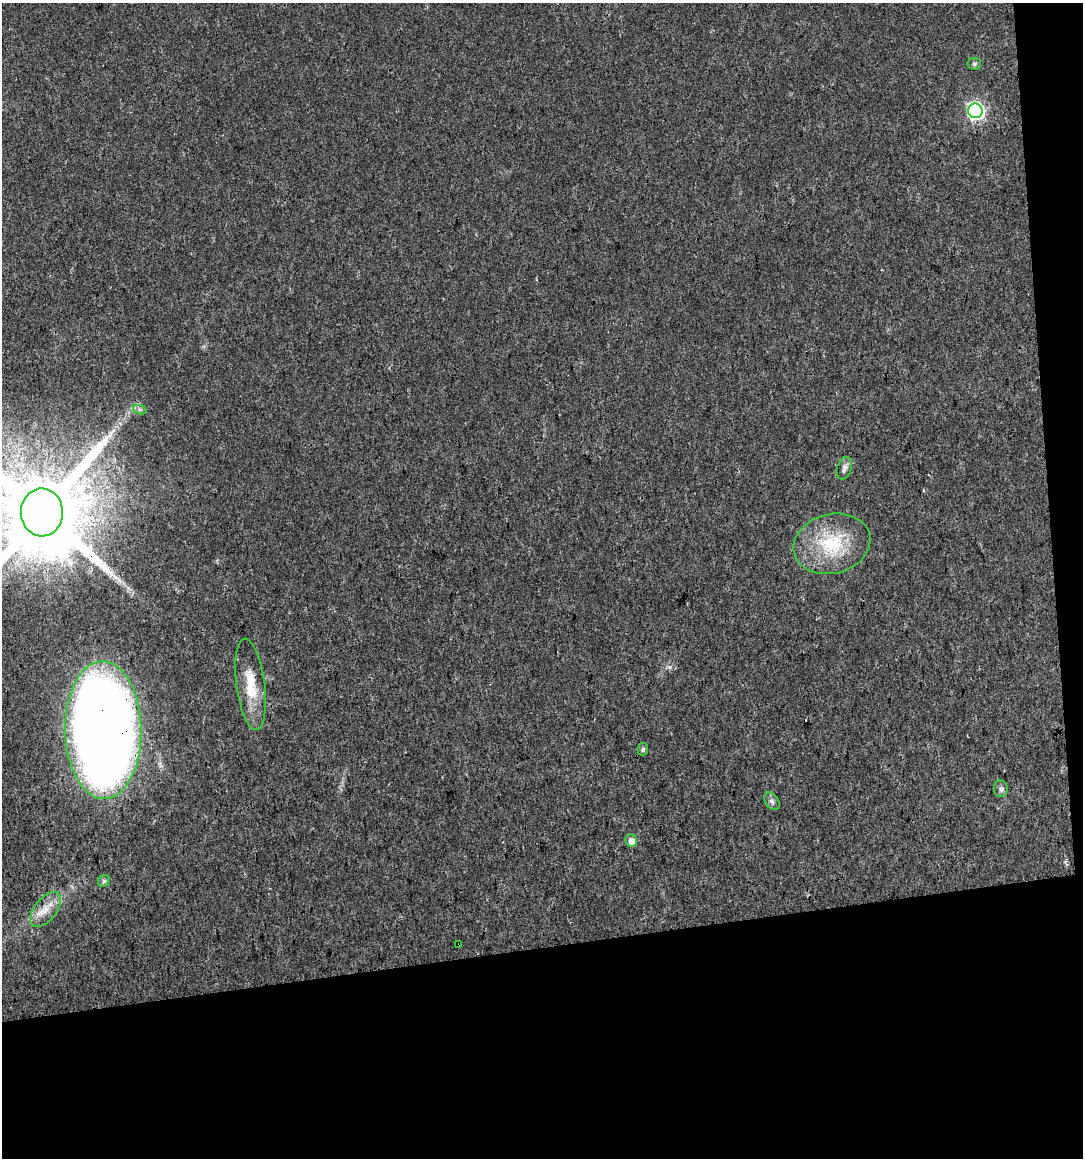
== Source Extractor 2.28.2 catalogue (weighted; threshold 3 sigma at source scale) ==
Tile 4 of 2 x 2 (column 2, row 2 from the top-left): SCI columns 1108-2188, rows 2-1157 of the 2202 x 2314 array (HDU 1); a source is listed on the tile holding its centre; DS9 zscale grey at full resolution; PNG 1085 x 1160 px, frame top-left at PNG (2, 3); each listed source drawn as its Kron ellipse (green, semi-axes under 4 px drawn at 4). Shown black and unused: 21% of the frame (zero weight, under 3 of 5 exposures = <1% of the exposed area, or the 3 px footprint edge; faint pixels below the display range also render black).
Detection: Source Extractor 2.28.2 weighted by HDU 2 'WHT'; one run over the whole footprint, this tile lists its part. Background 0.0126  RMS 0.0034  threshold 0.0154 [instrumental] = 3 sigma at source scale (4.5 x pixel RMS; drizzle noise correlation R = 1.50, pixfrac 1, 0.0396/0.0396 arcsec/px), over >= 5 px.
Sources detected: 16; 1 cosmic-ray / hot-pixel residue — neither listed nor drawn; the other 15 listed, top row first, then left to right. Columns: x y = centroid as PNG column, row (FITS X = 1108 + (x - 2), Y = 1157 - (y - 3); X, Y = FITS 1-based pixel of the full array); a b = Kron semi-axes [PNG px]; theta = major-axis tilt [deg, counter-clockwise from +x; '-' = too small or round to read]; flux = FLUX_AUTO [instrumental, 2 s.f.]
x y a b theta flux
974 64 7 6 - 0.69
975 111 7 7 - 96
140 410 7 4 -19 0.67
844 468 11 7 72 1.4
42 512 24 21 -88 7200
832 544 39 29 15 22
251 684 46 14 -82 11
103 730 69 38 -89 610
643 749 6 5 - 0.85
1001 789 8 7 - 1.2
772 801 9 6 -54 1.2
631 841 6 5 - 2.8
104 881 6 5 - 0.7
46 909 20 11 52 5.1
459 944 2 2 - 0.41
Overlapping masked pixels (flux is a lower limit): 3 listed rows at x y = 42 512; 103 730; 459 944
Isophote crosses this tile's border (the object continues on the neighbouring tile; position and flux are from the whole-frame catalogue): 2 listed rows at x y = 42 512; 103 730